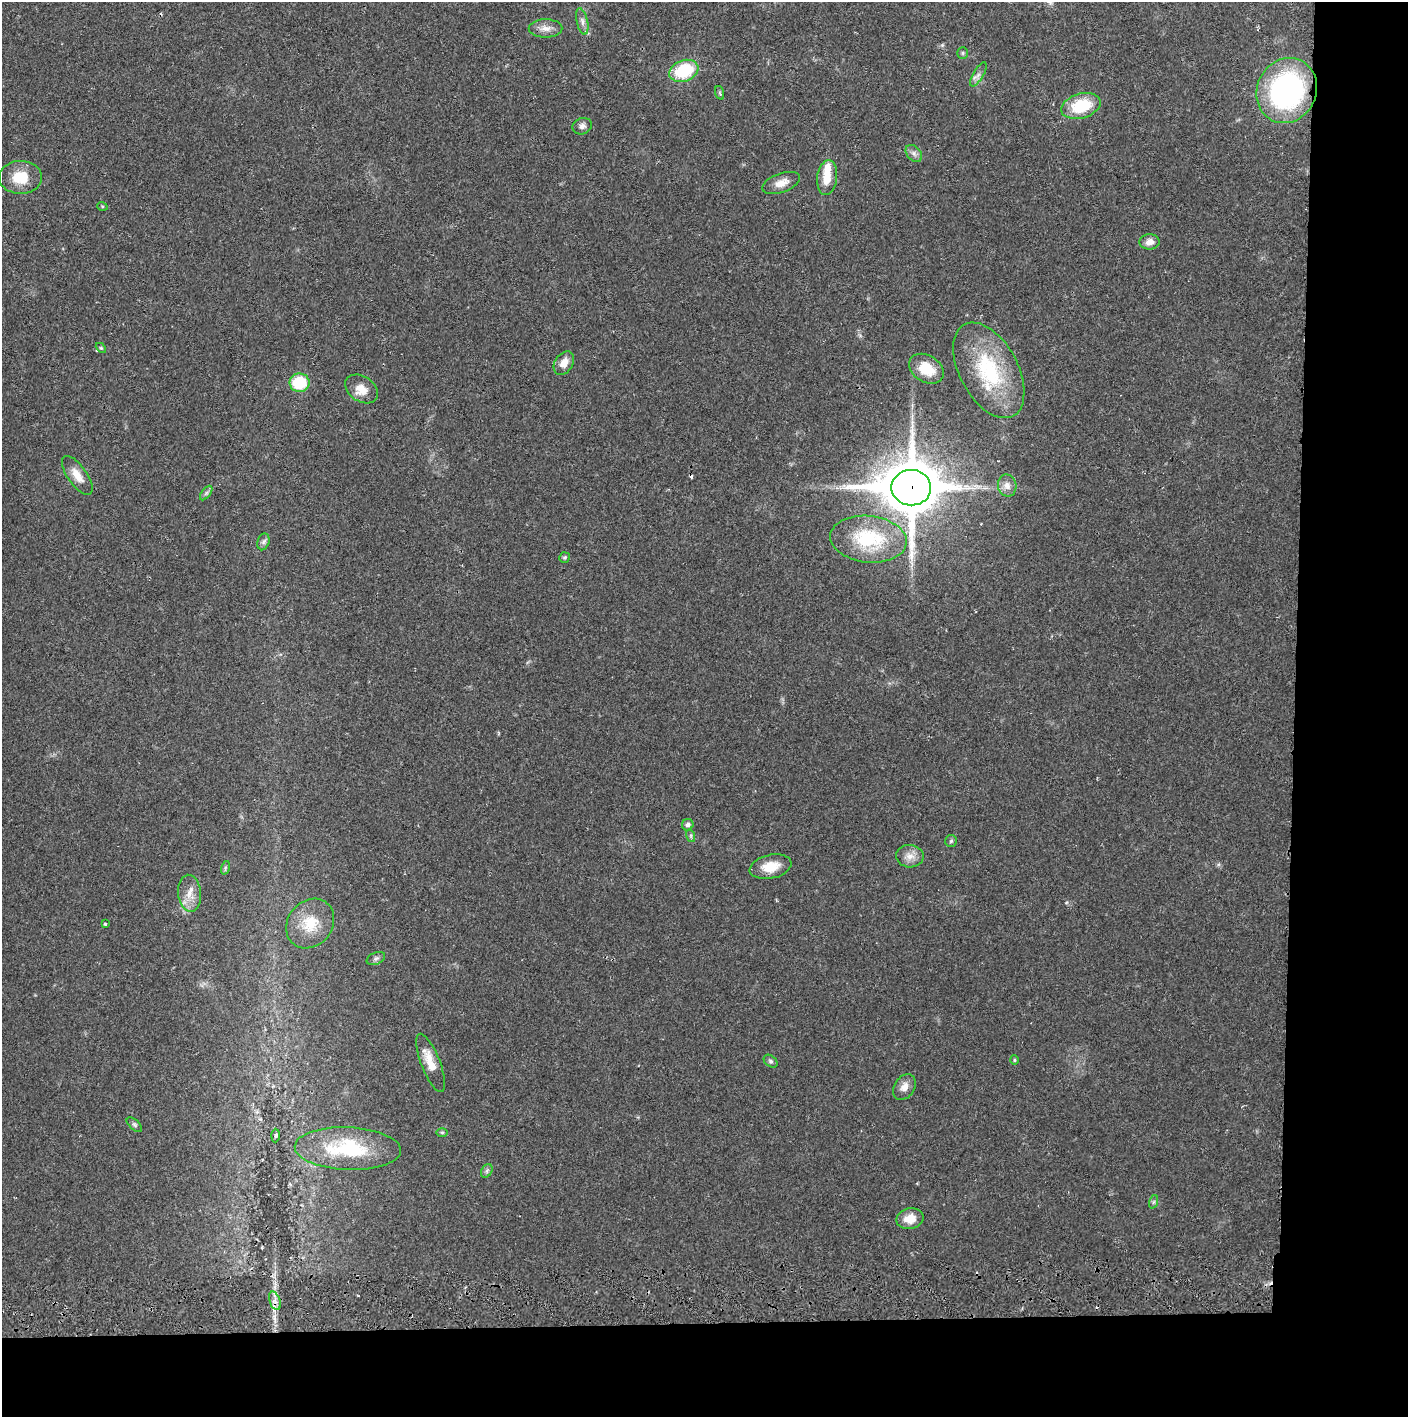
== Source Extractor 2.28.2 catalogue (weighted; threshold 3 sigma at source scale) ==
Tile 9 of 3 x 3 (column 3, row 3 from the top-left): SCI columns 2817-4222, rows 56-1470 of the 4229 x 4357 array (HDU 1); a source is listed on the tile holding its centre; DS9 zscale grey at full resolution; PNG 1410 x 1419 px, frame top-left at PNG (2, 2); each listed source drawn as its Kron ellipse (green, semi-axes under 4 px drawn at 4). Shown black and unused: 14% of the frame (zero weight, under 2 of 3 exposures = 3% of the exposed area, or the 3 px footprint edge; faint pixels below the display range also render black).
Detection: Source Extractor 2.28.2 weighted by HDU 2 'WHT'; one run over the whole footprint, this tile lists its part. Background 0.0213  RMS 0.0035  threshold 0.0156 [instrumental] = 3 sigma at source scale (4.5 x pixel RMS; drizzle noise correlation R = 1.50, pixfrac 1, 0.05/0.05 arcsec/px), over >= 5 px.
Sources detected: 54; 1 inside a brighter object's white glare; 2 cosmic-ray / hot-pixel residue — neither listed nor drawn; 1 inside a brighter listed object's ellipse — not listed separately; the other 50 listed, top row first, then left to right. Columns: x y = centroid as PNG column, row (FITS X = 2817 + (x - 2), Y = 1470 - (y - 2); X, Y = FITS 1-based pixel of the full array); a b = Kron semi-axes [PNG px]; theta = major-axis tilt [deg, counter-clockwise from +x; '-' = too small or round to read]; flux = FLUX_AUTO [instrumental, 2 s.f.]
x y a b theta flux
582 21 13 5 -77 1.6
546 28 17 9 1 2.8
963 53 6 5 - 0.56
684 71 15 10 21 18
978 74 14 5 59 1.5
1287 90 33 29 64 75
720 93 7 4 -71 0.55
1081 106 20 12 17 15
582 126 10 8 20 1.5
914 153 10 6 -50 1.4
20 177 21 16 -1 9
827 178 17 10 83 5.8
781 183 20 9 20 3.6
102 206 5 3 - 0.35
1150 242 10 7 2 2.4
101 348 6 4 -44 0.42
564 363 13 9 57 3.6
926 369 18 13 -33 8.2
989 370 52 29 -62 31
300 383 10 9 - 15
361 389 18 12 -34 4.6
77 475 23 9 -55 4.3
1007 486 11 9 -78 2.2
911 488 20 18 0 2100
206 493 8 4 53 0.85
868 539 38 23 -6 24
263 542 8 6 73 0.96
565 557 5 5 - 0.56
688 825 6 5 - 1
691 836 6 4 -73 0.51
951 841 6 6 - 0.66
910 856 14 11 -7 3
770 867 21 12 12 6.3
225 868 7 4 72 0.58
189 893 18 11 -85 4.2
310 923 26 22 50 11
105 924 3 3 - 0.5
376 959 10 6 24 0.96
1014 1060 5 4 - 0.41
771 1061 8 5 -40 0.74
431 1063 31 9 -69 6
904 1087 14 10 57 2.6
134 1125 9 5 -41 0.71
442 1132 6 4 -1 0.45
275 1136 7 3 88 0.48
348 1149 53 21 -2 25
487 1171 7 5 60 0.79
1153 1202 7 4 70 0.63
910 1219 14 10 12 4.9
275 1301 9 5 -71 1.6
Overlapping masked pixels (flux is a lower limit): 1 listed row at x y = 911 488